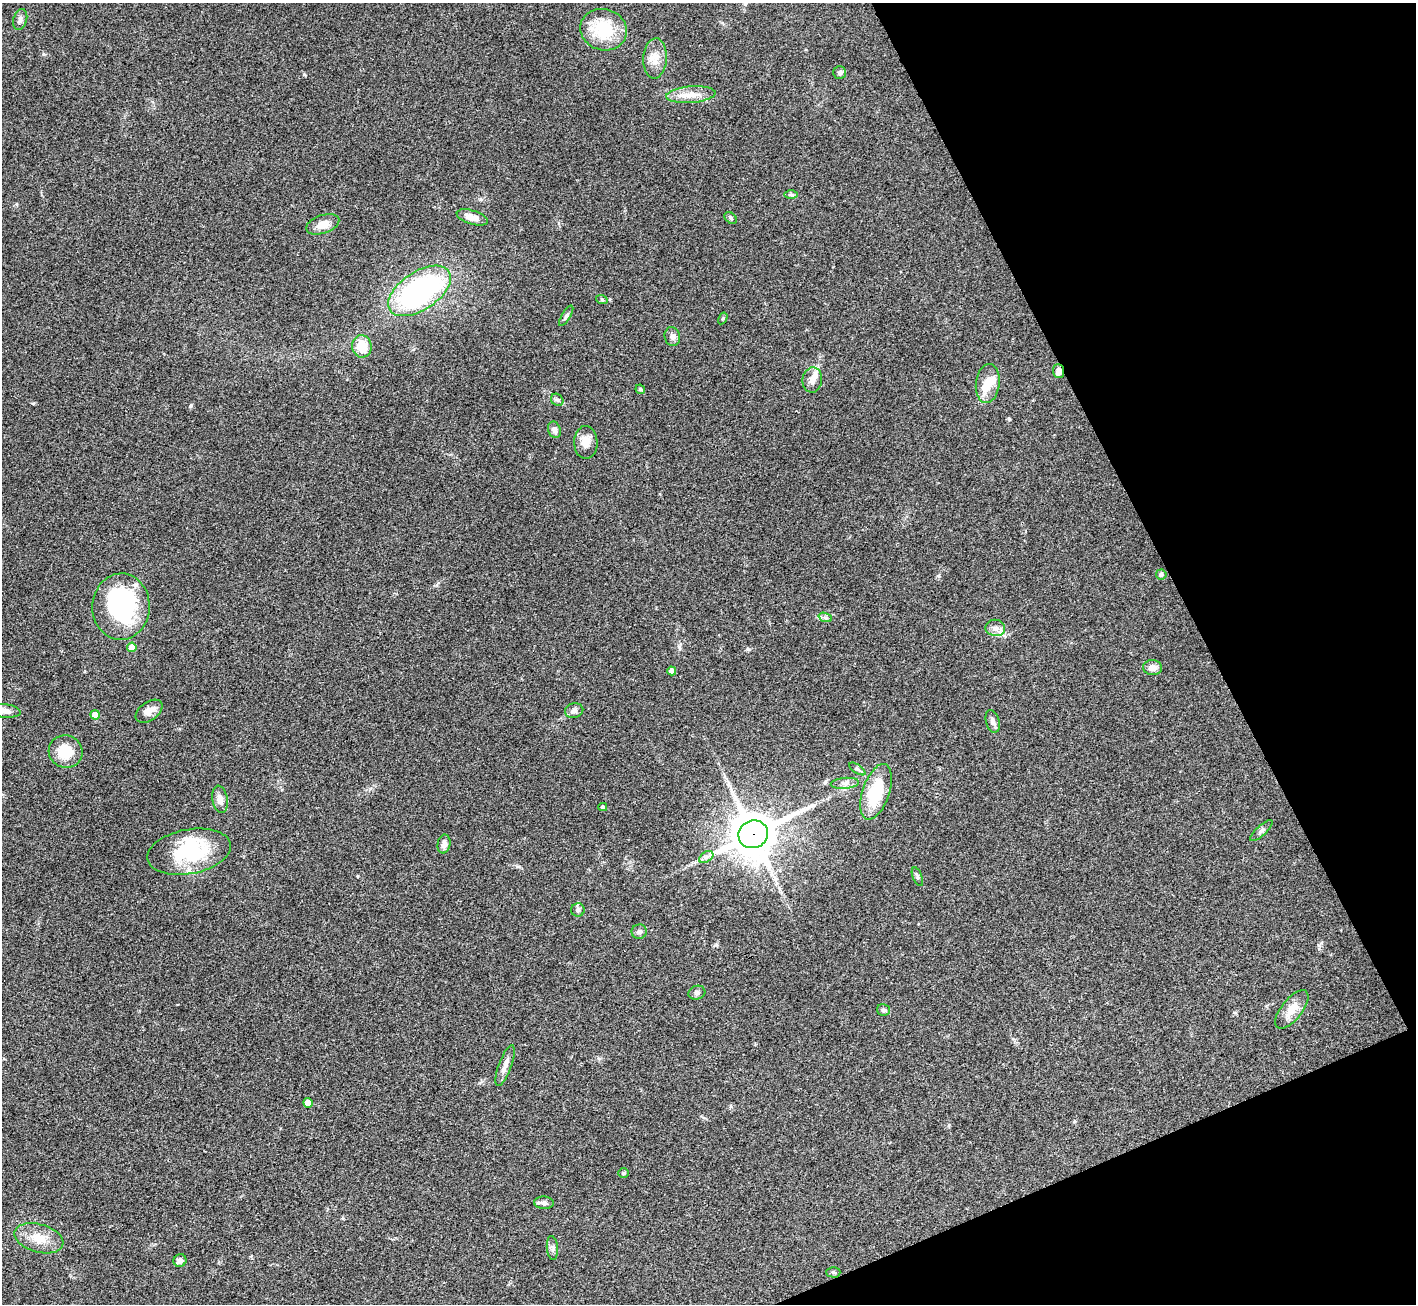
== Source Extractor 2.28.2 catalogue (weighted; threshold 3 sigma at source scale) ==
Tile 12 of 4 x 4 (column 4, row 3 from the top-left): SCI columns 4248-5661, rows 1590-2891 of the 5663 x 5651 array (HDU 1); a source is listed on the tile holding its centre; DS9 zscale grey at full resolution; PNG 1418 x 1306 px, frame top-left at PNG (2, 3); each listed source drawn as its Kron ellipse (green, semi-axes under 4 px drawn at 4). Shown black and unused: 20% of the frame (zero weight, under 3 of 4 exposures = <1% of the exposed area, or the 3 px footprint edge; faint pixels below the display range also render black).
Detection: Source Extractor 2.28.2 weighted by HDU 2 'WHT'; one run over the whole footprint, this tile lists its part. Background 0.0954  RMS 0.0061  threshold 0.0276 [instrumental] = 3 sigma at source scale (4.5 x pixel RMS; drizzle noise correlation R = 1.50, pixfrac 1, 0.05/0.05 arcsec/px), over >= 5 px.
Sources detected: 63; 2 inside a brighter object's white glare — neither listed nor drawn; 2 inside a brighter listed object's ellipse — not listed separately; the other 59 listed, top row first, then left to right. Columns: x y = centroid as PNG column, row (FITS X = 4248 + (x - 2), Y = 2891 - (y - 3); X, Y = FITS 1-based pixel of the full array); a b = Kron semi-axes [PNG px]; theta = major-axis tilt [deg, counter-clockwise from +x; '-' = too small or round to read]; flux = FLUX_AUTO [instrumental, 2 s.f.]
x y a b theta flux
20 20 11 6 74 2.2
604 30 23 20 -17 28
655 58 20 11 87 7.3
840 73 6 6 - 1.4
691 95 24 8 5 7.5
791 195 6 4 -1 1.1
472 217 16 7 -16 6.4
730 218 7 5 -43 1.1
323 224 17 9 19 6.6
419 291 35 19 34 140
602 300 6 4 -18 0.73
566 316 11 3 59 1.2
723 318 6 4 58 0.73
672 337 9 7 -76 2.4
362 346 11 9 -82 12
1059 371 7 5 -86 3.2
812 380 12 9 82 4.5
988 383 19 12 83 8.6
640 389 5 4 - 1.3
557 400 7 5 -41 1.3
554 430 8 6 -70 2.8
586 442 16 11 -88 7.2
1161 574 5 5 - 1.9
121 607 33 28 88 75
825 617 7 4 -20 1.4
995 628 10 8 -8 3.8
132 647 5 4 - 8.1
1152 668 9 7 -3 4.5
672 671 4 4 - 3.8
5 711 16 6 -5 4.3
149 711 15 9 35 4.8
574 711 9 7 14 2.3
95 715 5 4 - 4.9
993 721 11 6 -73 2.5
66 752 17 16 - 15
857 769 9 3 -33 1.1
845 783 14 5 5 2.7
876 792 29 13 71 30
220 799 14 7 -79 4
603 807 4 3 - 1.1
1261 831 14 5 43 2
753 834 15 13 26 2200
444 844 9 6 78 3
189 852 42 22 10 43
706 857 8 5 33 1.8
917 877 10 4 -68 1.4
578 910 6 6 - 1.4
639 932 7 7 - 1.8
697 993 8 7 - 1.9
1292 1009 23 10 52 8.7
883 1010 6 5 - 1.4
505 1065 21 6 70 3.9
308 1103 5 5 - 7.9
623 1173 5 4 - 0.77
544 1203 10 6 -4 2.4
39 1238 25 14 -16 12
552 1248 12 5 -85 2
180 1261 6 6 - 2.4
833 1272 7 5 -1 1
Overlapping masked pixels (flux is a lower limit): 2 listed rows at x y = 1059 371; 753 834
Isophote crosses this tile's border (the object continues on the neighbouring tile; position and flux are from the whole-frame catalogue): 1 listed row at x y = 5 711
Unlisted compact peaks at least as high as the median listed source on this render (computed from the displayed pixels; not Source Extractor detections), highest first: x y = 191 405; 1009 419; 304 74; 938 576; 43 54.